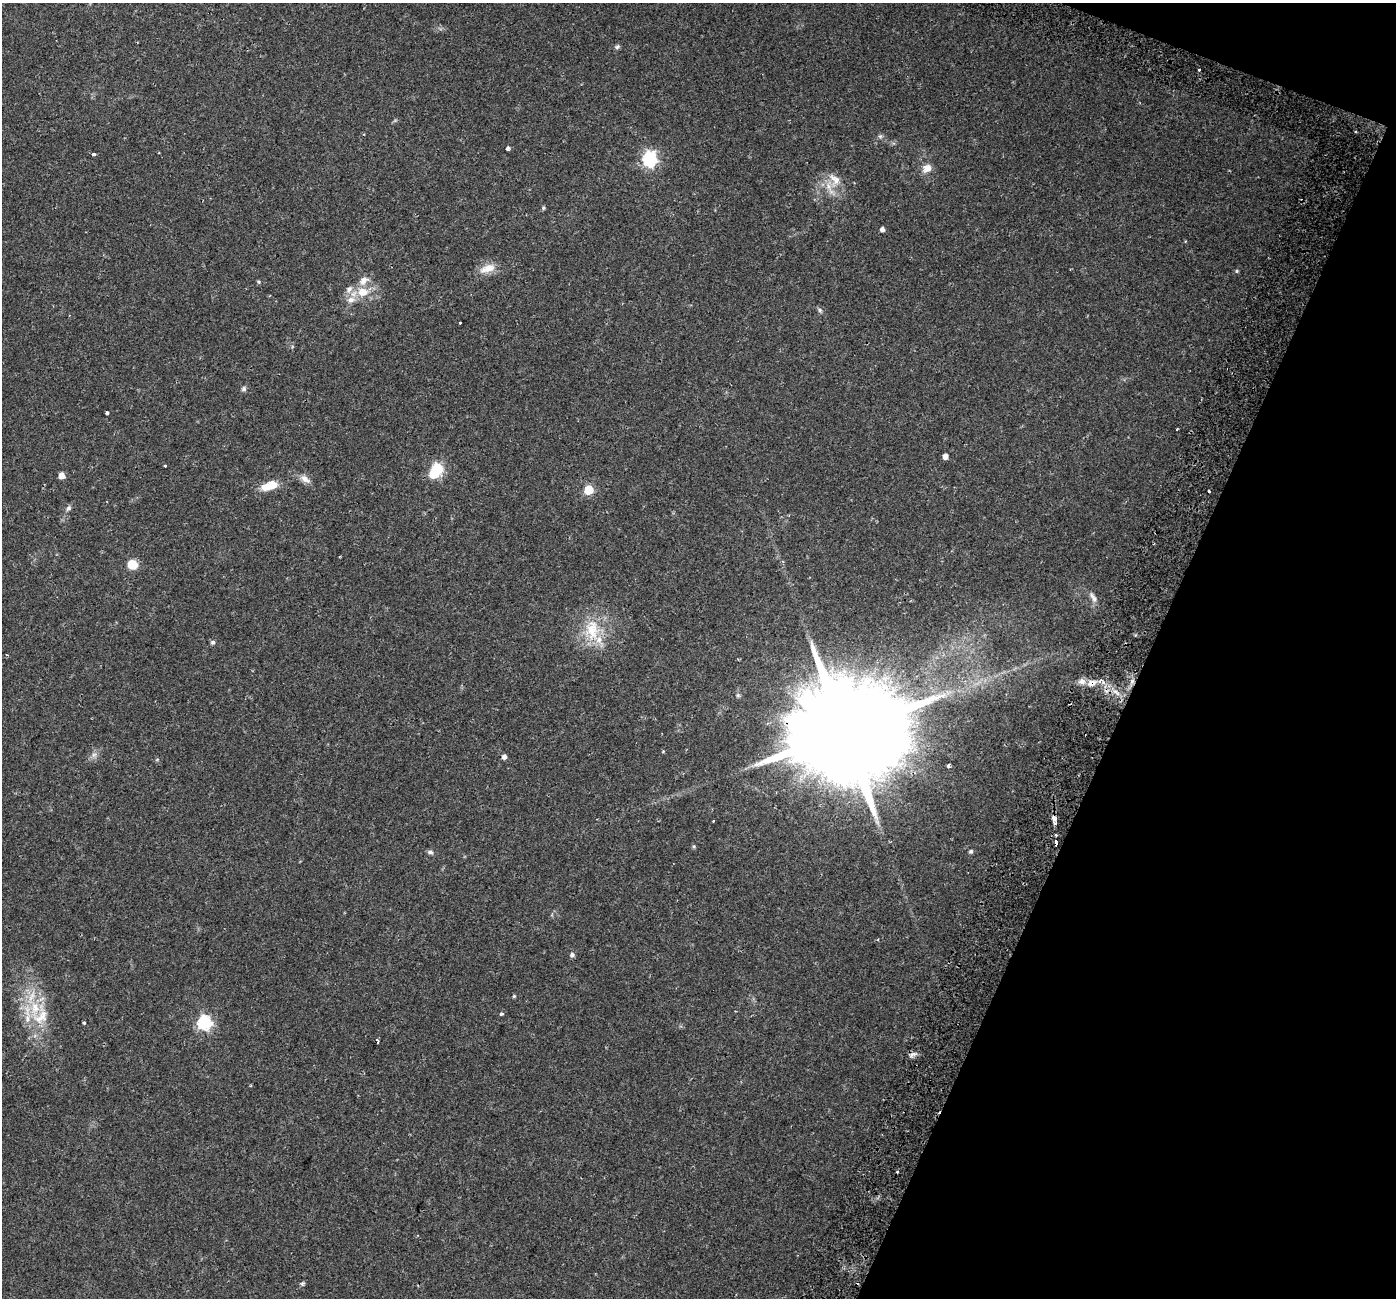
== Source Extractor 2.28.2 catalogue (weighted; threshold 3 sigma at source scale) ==
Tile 8 of 4 x 4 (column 4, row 2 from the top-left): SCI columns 4252-5645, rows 2889-4184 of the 5723 x 5838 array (HDU 1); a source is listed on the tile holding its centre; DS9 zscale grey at full resolution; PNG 1398 x 1300 px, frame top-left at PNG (2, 3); no overlay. Shown black and unused: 19% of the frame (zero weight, under 2 of 3 exposures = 5% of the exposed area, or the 3 px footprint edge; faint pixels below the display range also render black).
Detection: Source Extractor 2.28.2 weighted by HDU 2 'WHT'; one run over the whole footprint, this tile lists its part. Background 0.0319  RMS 0.0039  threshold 0.0175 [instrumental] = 3 sigma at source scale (4.5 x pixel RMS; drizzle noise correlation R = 1.50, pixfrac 1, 0.0396/0.0396 arcsec/px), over >= 5 px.
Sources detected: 71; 1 inside a brighter object's white glare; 2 cosmic-ray / hot-pixel residue — not listed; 5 inside a brighter listed object's ellipse — not listed separately; the other 63 listed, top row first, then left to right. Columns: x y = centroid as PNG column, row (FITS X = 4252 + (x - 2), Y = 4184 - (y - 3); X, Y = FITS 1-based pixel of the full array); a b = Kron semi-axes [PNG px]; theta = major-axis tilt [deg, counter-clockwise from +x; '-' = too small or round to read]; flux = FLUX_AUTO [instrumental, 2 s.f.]
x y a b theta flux
617 47 7 6 - 0.72
1199 70 3 3 - 1.4
880 136 7 5 42 0.68
507 148 4 4 - 1.8
93 154 3 3 - 1.1
649 159 7 6 - 75
927 168 10 8 39 3.3
835 179 19 9 -36 3.7
828 186 13 8 -59 3.3
543 208 5 5 - 0.56
882 229 4 4 - 1.4
487 268 23 10 19 4.5
1237 271 5 4 - 0.47
364 280 16 11 39 3.3
258 282 5 4 - 0.51
349 289 10 7 45 1.8
363 292 14 11 -3 6
351 300 14 8 8 2.8
820 310 7 5 -48 0.72
460 323 3 3 - 1.5
244 389 6 6 - 0.81
107 413 3 3 - 1.7
945 456 5 4 - 2.4
165 466 3 3 - 0.64
437 469 6 6 - 34
61 476 5 5 - 3.3
305 479 15 8 -38 2.4
269 486 19 9 19 6.8
589 490 6 5 - 18
1209 491 3 3 - 1.2
68 508 9 6 49 0.99
132 564 10 9 - 5.5
1093 597 16 6 -59 1.9
592 630 34 20 -85 14
213 642 5 5 - 0.81
7 655 3 3 - 0.39
1132 681 7 5 46 0.99
1092 683 13 8 18 2.9
1115 692 10 5 -22 1.8
738 695 5 5 - 0.57
844 733 37 25 60 13000
663 751 4 4 - 0.34
94 755 7 4 2 0.91
504 757 5 5 - 1.5
948 765 4 3 - 2.3
1054 818 4 3 - 4
713 821 3 2 - 0.34
1055 823 4 3 - 1.4
1056 842 5 3 - 5.6
694 846 6 4 -69 0.52
971 851 5 4 - 0.75
430 852 8 5 -7 0.9
877 940 4 3 - 0.39
572 955 6 5 - 1
514 996 4 4 - 0.42
35 1008 24 13 85 11
501 1014 4 4 - 0.72
84 1023 3 3 - 0.68
204 1023 6 6 - 68
378 1041 4 3 - 0.83
913 1054 12 5 25 1.3
898 1171 3 3 - 0.84
302 1284 6 5 - 0.6
Overlapping masked pixels (flux is a lower limit): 3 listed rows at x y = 1092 683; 844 733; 1056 842